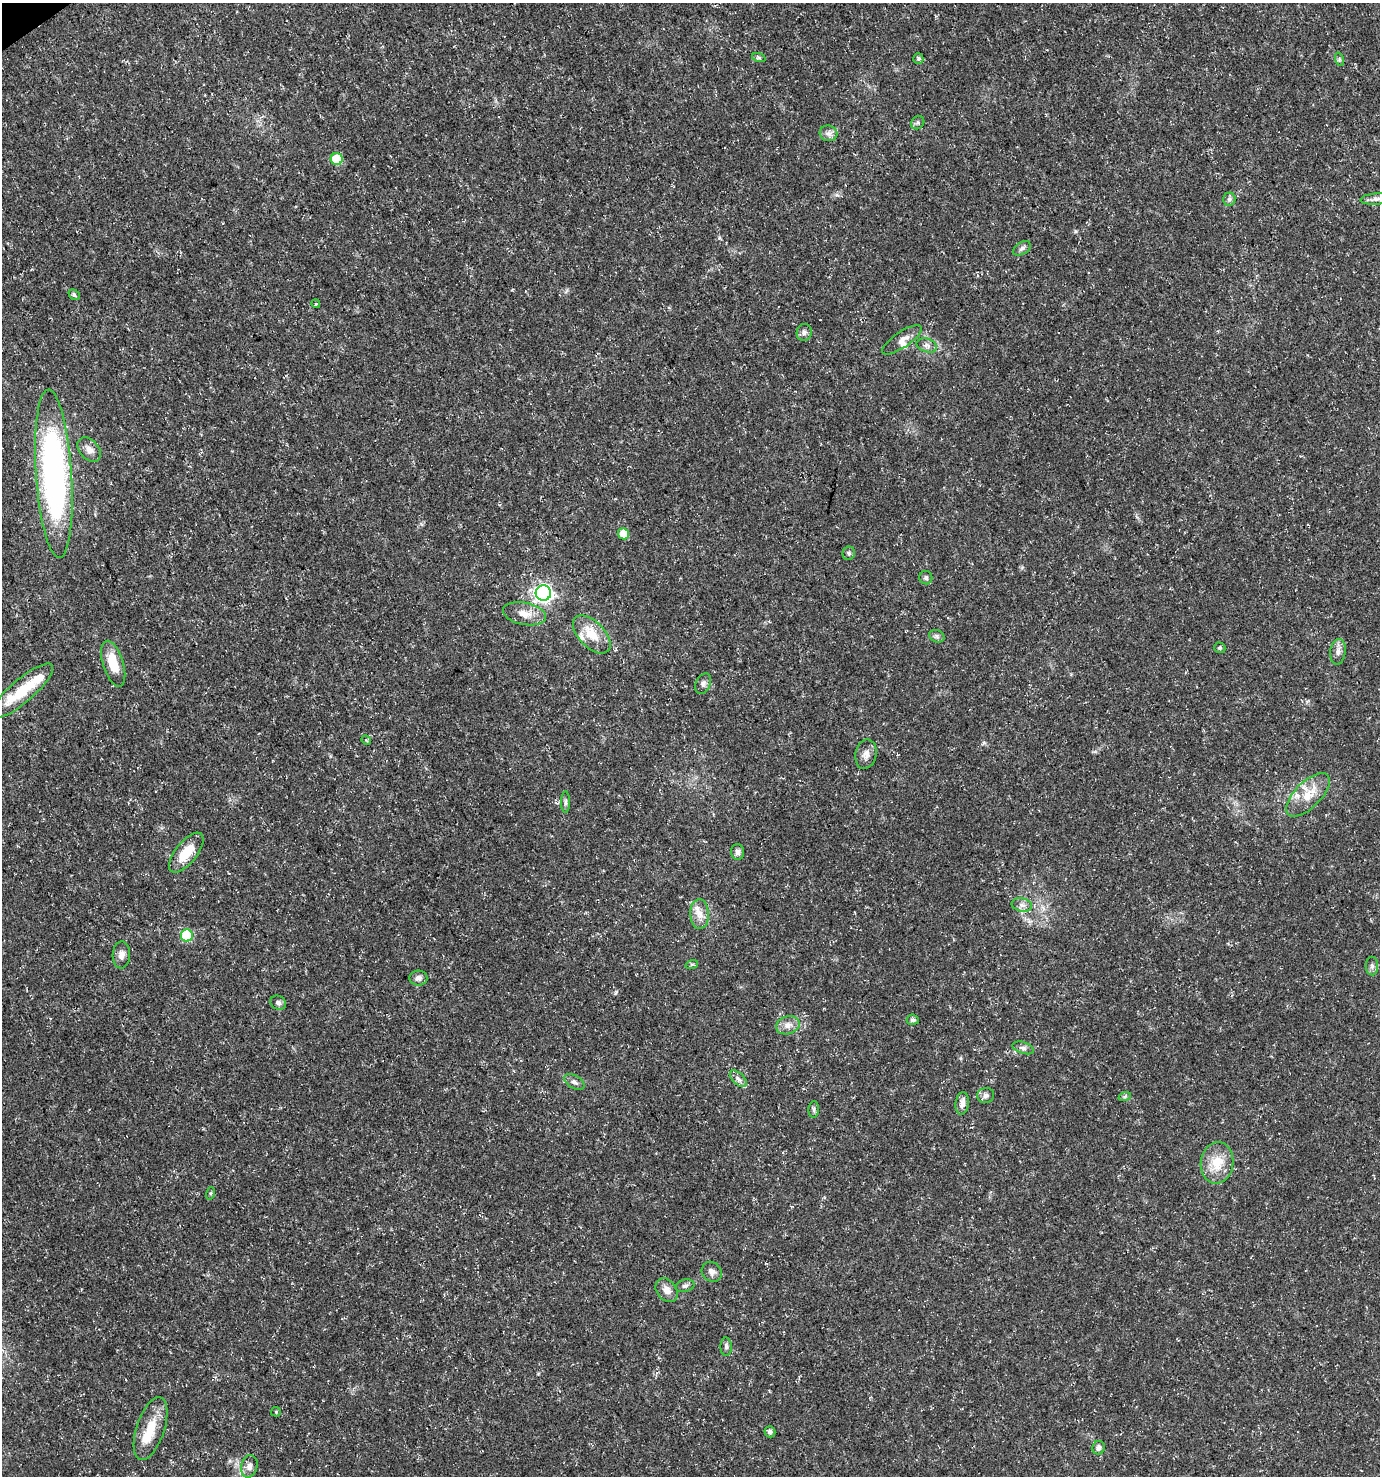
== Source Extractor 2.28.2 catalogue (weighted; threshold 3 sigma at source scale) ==
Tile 11 of 4 x 4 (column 3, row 3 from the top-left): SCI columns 2876-4253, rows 1478-2951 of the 5812 x 5898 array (HDU 1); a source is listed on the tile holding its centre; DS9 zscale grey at full resolution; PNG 1382 x 1478 px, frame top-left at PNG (2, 3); each listed source drawn as its Kron ellipse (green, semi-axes under 4 px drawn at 4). Shown black and unused: <1% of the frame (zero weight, under 3 of 5 exposures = <1% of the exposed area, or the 3 px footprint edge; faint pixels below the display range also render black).
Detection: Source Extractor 2.28.2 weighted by HDU 2 'WHT'; one run over the whole footprint, this tile lists its part. Background 0.0146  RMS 0.0018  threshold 0.00822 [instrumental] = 3 sigma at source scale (4.5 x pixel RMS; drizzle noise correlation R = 1.50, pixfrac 1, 0.0396/0.0396 arcsec/px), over >= 5 px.
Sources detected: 69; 1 inside a brighter object's white glare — neither listed nor drawn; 6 inside a brighter listed object's ellipse — not listed separately; the other 62 listed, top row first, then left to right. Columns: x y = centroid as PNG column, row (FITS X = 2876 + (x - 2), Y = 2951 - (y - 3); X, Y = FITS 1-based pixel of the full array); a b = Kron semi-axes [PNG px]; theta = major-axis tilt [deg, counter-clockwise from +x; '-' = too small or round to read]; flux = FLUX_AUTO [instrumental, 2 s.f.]
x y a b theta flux
759 58 7 4 -19 0.31
918 59 5 5 - 0.38
1339 59 7 4 -72 0.34
918 123 7 6 - 0.38
829 133 9 7 -15 0.77
337 159 6 6 - 5.5
1229 199 6 6 - 0.47
1377 199 17 5 5 0.88
1022 248 9 6 33 0.59
74 295 6 4 -40 0.43
316 304 4 3 - 0.16
804 332 8 7 - 0.61
902 340 23 8 34 1.3
927 345 10 6 -20 0.72
89 449 14 9 -49 1.3
54 474 84 18 -86 63
623 534 5 5 - 3.9
849 553 7 6 - 0.4
926 578 7 6 - 0.43
543 593 7 7 - 69
524 614 22 11 -11 2.2
592 634 23 13 -46 3.9
937 636 8 6 -22 0.48
1220 648 6 5 - 0.35
1338 652 13 7 83 0.98
113 664 24 10 -72 4.2
703 684 11 7 64 0.65
22 691 40 11 41 6.3
366 740 5 4 - 0.24
866 754 15 10 78 1.3
1308 795 28 13 45 3.9
565 802 11 4 90 0.43
738 852 8 6 -88 0.64
186 853 24 10 51 4
1022 905 10 6 -11 0.8
699 914 15 9 -88 1.7
187 936 6 6 - 12
121 955 13 8 87 1.1
692 964 6 4 18 0.26
1372 966 9 6 -89 0.57
418 978 9 7 0 0.76
278 1003 8 6 -30 0.52
913 1020 6 5 - 0.39
788 1025 12 9 18 1.3
1023 1048 11 5 -19 0.63
738 1079 10 5 -45 0.65
574 1082 11 6 -30 0.66
986 1095 8 7 - 0.64
1125 1096 6 4 19 0.31
962 1103 11 6 83 1.1
814 1109 8 5 85 0.42
1217 1163 21 16 83 4.2
211 1193 6 4 72 0.25
712 1272 11 9 -42 0.9
685 1286 9 6 15 0.51
667 1290 13 9 -51 1.4
726 1347 9 5 -88 0.48
276 1412 5 5 - 0.2
151 1428 33 14 71 4.5
770 1432 5 5 - 0.59
1099 1448 7 6 - 0.71
249 1466 11 8 78 1.1
Isophote crosses this tile's border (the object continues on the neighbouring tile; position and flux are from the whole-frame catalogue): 1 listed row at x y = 1377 199